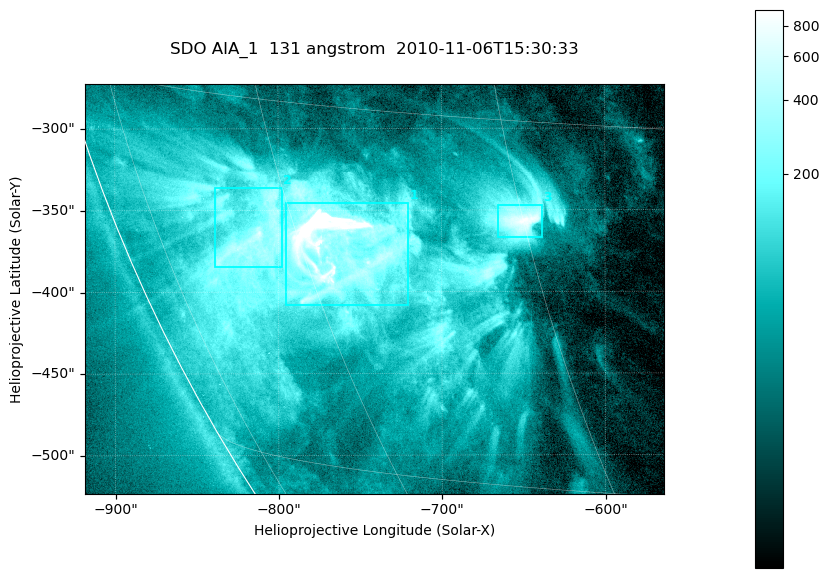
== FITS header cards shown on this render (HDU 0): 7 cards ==
TELESCOP= 'SDO     '           /
INSTRUME= 'AIA_1   '           /
WAVELNTH=                  131 /
WAVEUNIT= 'angstrom'           /
DATE-OBS= '2010-11-06T15:30:33.62' /
CTYPE1  = 'HPLN-TAN'           /
CTYPE2  = 'HPLT-TAN'           /

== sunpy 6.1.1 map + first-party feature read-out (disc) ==
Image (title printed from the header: SDO AIA_1  131 angstrom  2010-11-06T15:30:33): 590 x 417 px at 0.601 arcsec/px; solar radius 968 arcsec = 1612 px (partial field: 2.7% of the solar disc is inside the frame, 89% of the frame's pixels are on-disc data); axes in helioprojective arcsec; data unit not stated in the header (colour bar unlabelled)
Pointing: header CRPIX1/2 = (2045.07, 2040.72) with CRVAL1/2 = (0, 0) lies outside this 590 x 417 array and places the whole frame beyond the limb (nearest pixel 1.35 R_sun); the SolarSoft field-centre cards XCEN/YCEN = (-741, -398.2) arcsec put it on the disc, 766 arcsec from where CRPIX/CRVAL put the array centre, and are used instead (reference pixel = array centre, CRVAL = XCEN/YCEN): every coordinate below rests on XCEN/YCEN
Orientation: roll -0.139 deg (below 1 deg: not rotated)
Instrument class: DISC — disc imager (sunpy class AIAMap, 131 A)
Bright regions (active regions / flare kernels): reference = the on-disc median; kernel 5 px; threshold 5 sigma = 257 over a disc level ~51.7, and >= 1.15x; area >= 246 px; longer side >= 5 px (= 3 arcsec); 3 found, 3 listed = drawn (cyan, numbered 1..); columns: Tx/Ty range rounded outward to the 2 arcsec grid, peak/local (2 s.f.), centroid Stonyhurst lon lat
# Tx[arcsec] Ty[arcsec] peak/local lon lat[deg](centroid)
1 -796..-720 -408..-344 96 -57 -21
2 -840..-798 -386..-336 11 -63 -21
3 -666..-638 -368..-346 17 -45 -19
Off-limb structures (1.02-1.3 R_sun): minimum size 123 px: none found